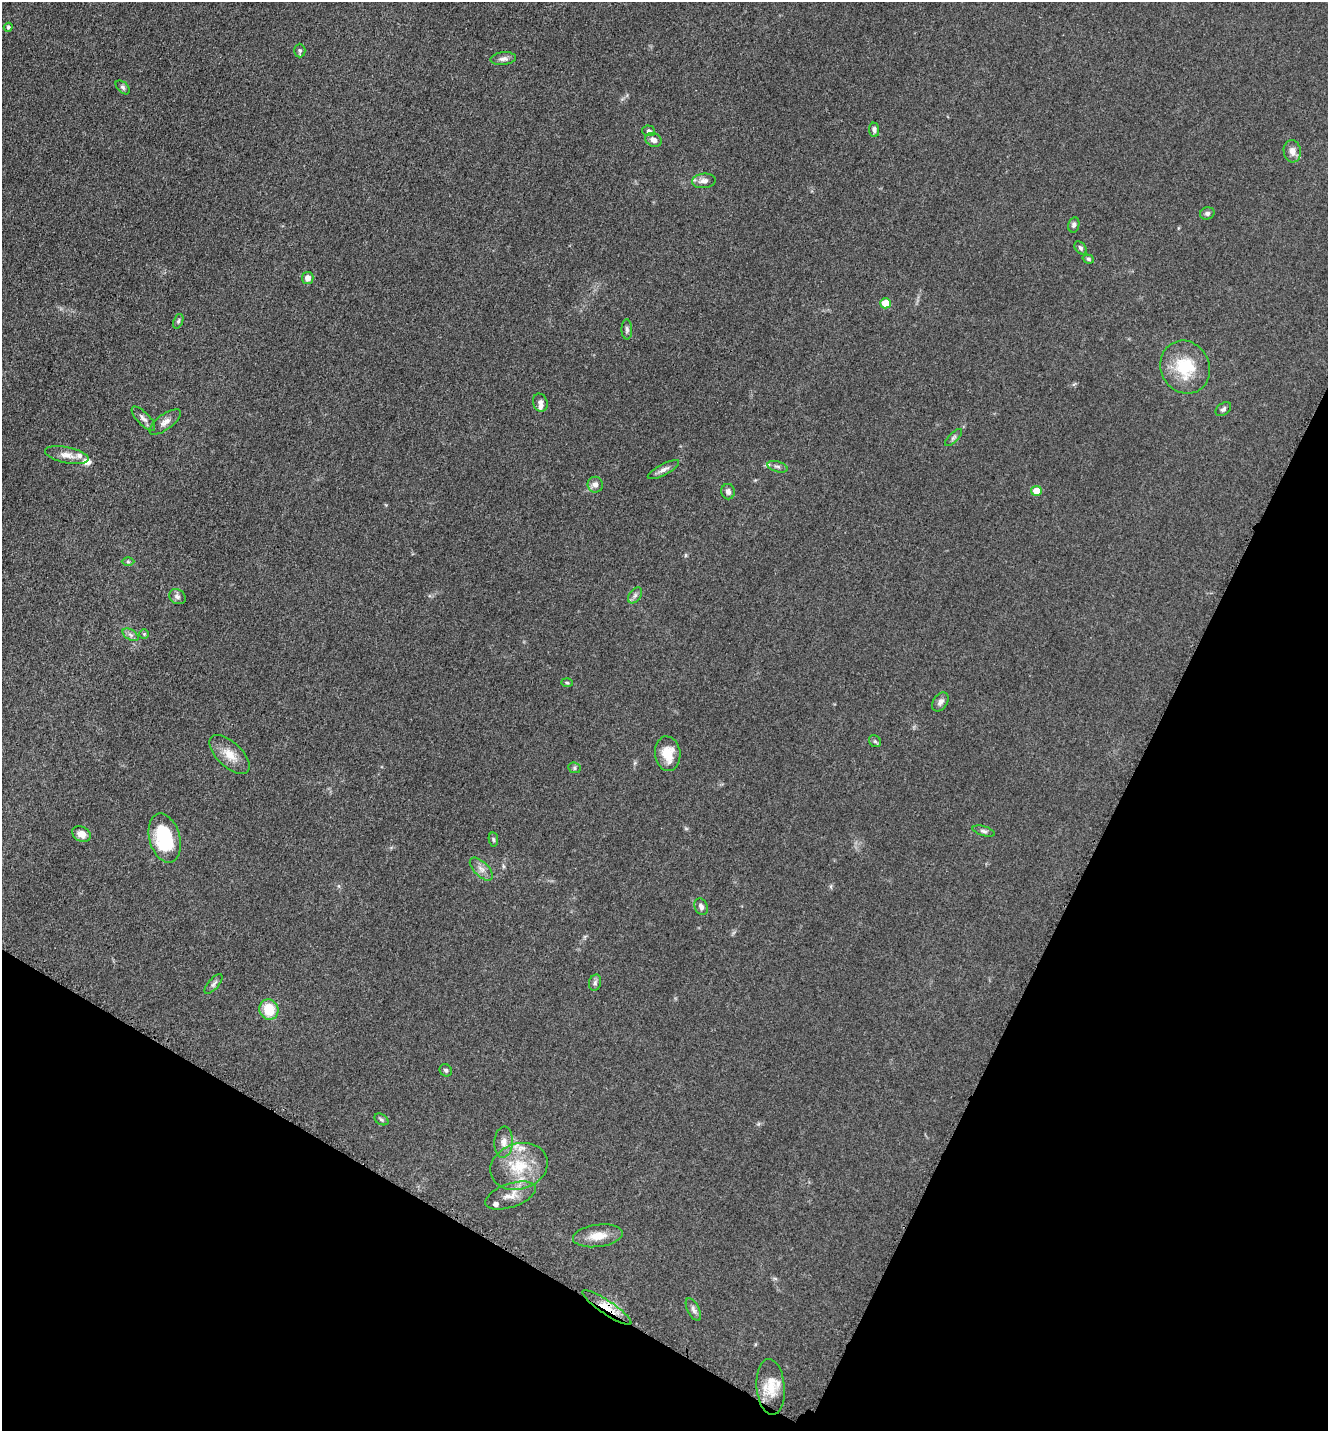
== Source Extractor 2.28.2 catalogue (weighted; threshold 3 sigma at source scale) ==
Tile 15 of 4 x 4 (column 3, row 4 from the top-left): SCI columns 2948-4273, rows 42-1470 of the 5806 x 5775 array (HDU 1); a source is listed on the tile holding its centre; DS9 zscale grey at full resolution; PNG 1330 x 1433 px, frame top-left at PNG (2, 2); each listed source drawn as its Kron ellipse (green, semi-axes under 4 px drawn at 4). Shown black and unused: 25% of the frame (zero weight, under 3 of 5 exposures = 4% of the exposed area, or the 3 px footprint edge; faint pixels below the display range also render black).
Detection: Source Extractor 2.28.2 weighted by HDU 2 'WHT'; one run over the whole footprint, this tile lists its part. Background 0.0636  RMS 0.006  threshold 0.0272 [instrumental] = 3 sigma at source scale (4.5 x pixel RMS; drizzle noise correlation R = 1.50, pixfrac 1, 0.05/0.05 arcsec/px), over >= 5 px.
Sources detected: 63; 5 inside a brighter listed object's ellipse — not listed separately; the other 58 listed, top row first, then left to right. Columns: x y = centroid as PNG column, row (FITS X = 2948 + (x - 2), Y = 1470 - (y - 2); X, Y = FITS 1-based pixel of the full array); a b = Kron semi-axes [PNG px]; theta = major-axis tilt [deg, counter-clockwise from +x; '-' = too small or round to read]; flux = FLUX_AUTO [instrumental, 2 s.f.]
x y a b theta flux
8 27 4 4 - 1.1
300 51 7 5 -90 1.2
503 59 13 6 6 2.5
123 87 8 5 -45 1.3
874 130 7 5 -84 1.7
649 131 6 5 - 1.4
653 140 8 6 -27 3.1
1292 151 11 8 -83 4.1
704 181 12 7 5 3.2
1207 213 7 6 - 1.7
1074 225 8 5 77 1.5
1081 248 7 5 -50 1.3
1088 259 6 4 -19 0.95
308 278 6 5 - 3.7
885 303 5 5 - 13
178 321 7 4 69 1.1
627 329 10 5 -89 1.6
1185 367 27 24 -63 25
540 403 9 7 -73 2.2
1223 409 9 5 38 1.5
143 418 15 6 -46 2.7
165 422 19 7 36 3.8
953 438 11 4 45 1.6
67 455 22 8 -11 5.5
778 467 10 5 -16 1.7
663 470 17 5 28 3
595 485 8 7 - 2.9
1036 491 5 5 - 8.4
728 492 8 7 - 2.6
128 562 6 4 -1 0.79
635 595 9 5 54 1.8
177 597 9 7 -32 2.1
144 634 5 5 - 0.72
131 635 9 5 -31 1.8
567 683 5 3 - 0.69
940 702 10 7 54 2.3
875 741 6 5 - 1.1
668 754 17 13 -84 10
230 755 25 12 -44 9.1
574 768 6 5 - 1.1
984 831 11 4 -16 1.6
81 834 10 7 -28 5.1
165 838 25 15 -75 38
493 839 7 4 -83 1
481 869 14 7 -45 3.7
701 907 8 6 -65 1.9
595 983 8 6 75 1.6
214 984 12 5 50 1.8
269 1010 10 9 - 15
446 1070 6 6 - 1.3
381 1119 7 5 -31 1.2
504 1142 15 9 87 4.5
519 1166 29 23 18 24
510 1196 26 11 19 7.9
598 1236 25 11 7 9.3
607 1307 29 7 -34 9.9
693 1310 12 6 -63 2.1
771 1387 28 14 -85 13
Overlapping masked pixels (flux is a lower limit): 1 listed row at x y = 607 1307